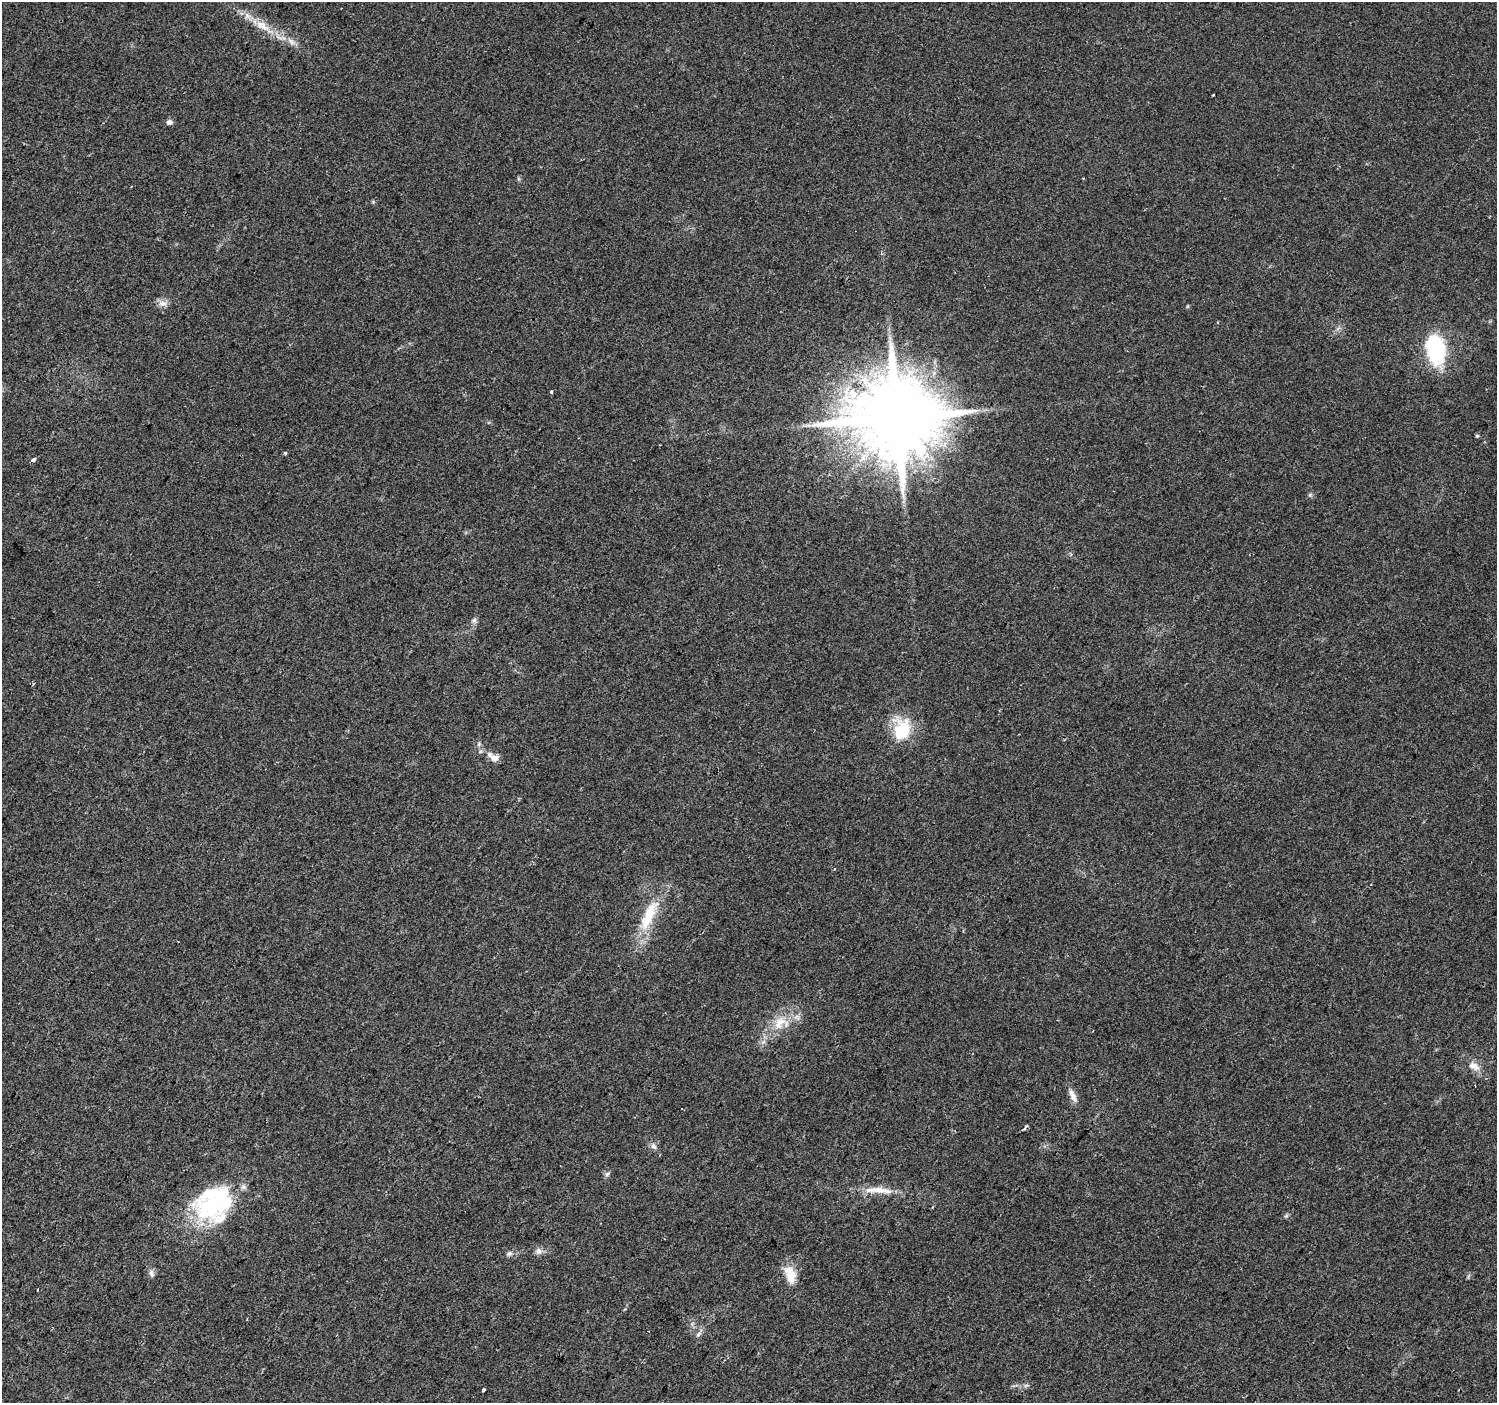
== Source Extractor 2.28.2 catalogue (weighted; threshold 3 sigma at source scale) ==
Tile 7 of 4 x 4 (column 3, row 2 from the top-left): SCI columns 2999-4493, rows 3043-4443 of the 5988 x 6020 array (HDU 1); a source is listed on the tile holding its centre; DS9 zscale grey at full resolution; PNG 1499 x 1405 px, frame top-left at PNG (2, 2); no overlay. Shown black and unused: <1% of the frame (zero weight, under 2 of 3 exposures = <1% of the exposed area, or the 3 px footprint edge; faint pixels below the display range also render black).
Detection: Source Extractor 2.28.2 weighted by HDU 2 'WHT'; one run over the whole footprint, this tile lists its part. Background 0.0475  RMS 0.0062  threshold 0.0279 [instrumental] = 3 sigma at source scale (4.5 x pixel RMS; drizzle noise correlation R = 1.50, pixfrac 1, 0.0396/0.0396 arcsec/px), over >= 5 px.
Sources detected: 37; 2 inside a brighter object's white glare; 1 cosmic-ray / hot-pixel residue — not listed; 1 inside a brighter listed object's ellipse — not listed separately; the other 33 listed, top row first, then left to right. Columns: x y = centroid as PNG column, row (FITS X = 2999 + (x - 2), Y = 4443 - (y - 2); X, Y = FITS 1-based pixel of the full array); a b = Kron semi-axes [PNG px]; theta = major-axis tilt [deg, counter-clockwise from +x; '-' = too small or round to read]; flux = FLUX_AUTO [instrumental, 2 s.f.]
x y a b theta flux
262 25 19 10 -31 9.4
291 42 11 6 -45 3
1213 95 3 2 - 0.66
169 122 8 7 - 2
163 303 14 7 -2 3.6
1436 350 31 20 -82 48
551 392 3 3 - 4.3
897 418 22 20 21 9800
1477 436 5 4 - 0.8
285 453 3 3 - 2.6
33 459 4 3 - 5.3
1310 495 5 5 - 0.96
474 620 8 7 - 1.8
902 730 27 20 77 25
494 758 11 8 -18 4.8
834 869 3 3 - 0.86
647 920 59 13 64 25
780 1023 22 15 48 13
1474 1066 17 9 -27 5.7
1073 1096 21 7 -64 4.4
1024 1129 5 3 - 2.1
653 1146 10 7 -58 2.4
607 1174 7 5 45 1.4
879 1190 37 8 -7 11
216 1204 63 29 15 62
538 1251 9 8 - 2.7
509 1253 8 5 3 1.6
152 1273 10 7 -71 2.3
790 1274 25 14 -72 11
38 1289 3 2 - 0.57
698 1334 8 5 37 1.6
1026 1385 7 4 19 1.2
484 1390 3 3 - 1.5